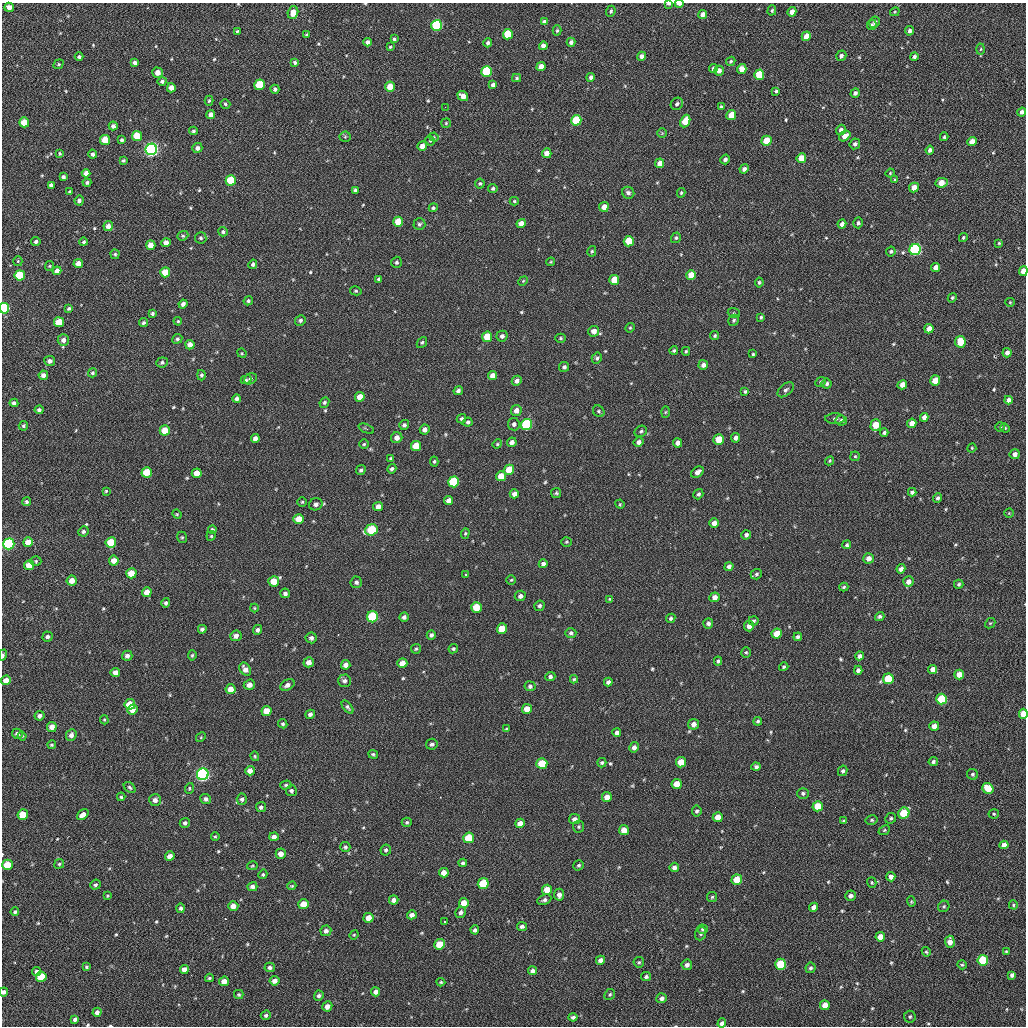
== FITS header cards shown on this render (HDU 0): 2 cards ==
NAXIS1  =                 1024 / length of data axis 1
NAXIS2  =                 1024 / length of data axis 2

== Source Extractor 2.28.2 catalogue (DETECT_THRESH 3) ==
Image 1024 x 1024 px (HDU 0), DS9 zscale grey, 1 PNG px = 1 image px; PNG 1028 x 1028 px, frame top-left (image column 1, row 1024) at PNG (2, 3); each listed source drawn as its Kron ellipse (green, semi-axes under 4 px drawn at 4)
Background 49.5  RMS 11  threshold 31.6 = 3 sigma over >= 5 px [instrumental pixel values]
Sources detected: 582; of the 582, the 500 brightest by FLUX_AUTO listed and drawn (82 fainter detections omitted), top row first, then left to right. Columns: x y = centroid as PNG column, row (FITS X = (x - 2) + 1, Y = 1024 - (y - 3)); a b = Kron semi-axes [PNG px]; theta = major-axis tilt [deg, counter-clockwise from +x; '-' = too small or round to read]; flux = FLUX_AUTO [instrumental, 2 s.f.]
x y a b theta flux
669 4 4 3 - 1700
679 4 4 2 - 3800
9 7 5 4 - 4200
772 10 5 4 - 920
611 11 5 4 - 1300
792 12 5 4 - 4200
895 12 5 4 - 760
293 13 6 5 - 6800
703 14 5 4 - 4400
544 22 4 4 - 1700
875 22 6 5 - 1700
437 25 5 5 - 82000
872 25 5 4 - 1000
557 30 5 4 - 1000
237 31 4 3 - 1000
909 31 4 4 - 2100
508 34 5 5 - 25000
306 35 3 3 - 830
806 36 5 4 - 7100
394 39 4 4 - 1200
367 42 4 4 - 2800
571 42 4 4 - 2100
488 43 4 4 - 1900
543 46 4 4 - 4100
390 47 4 4 - 800
981 49 5 3 - 880
641 56 4 4 - 2800
841 56 5 5 - 2500
79 57 4 4 - 1300
914 57 4 3 - 1700
731 61 5 4 - 1200
295 62 4 3 - 1500
135 63 4 4 - 2400
59 64 5 4 - 890
541 67 5 4 - 6100
713 69 4 4 - 2500
742 69 5 4 - 8500
719 71 5 5 - 3600
487 72 5 5 - 51000
157 73 5 5 - 5000
759 75 5 5 - 20000
591 77 4 4 - 2600
517 78 4 3 - 1000
162 81 4 4 - 1400
260 85 5 5 - 29000
493 85 4 4 - 2600
390 87 5 5 - 11000
171 88 4 4 - 4500
275 89 4 4 - 1600
776 91 4 3 - 1200
855 93 5 4 - 2200
463 96 5 4 - 5200
209 101 5 4 - 1000
225 104 5 4 - 1100
677 104 6 5 - 2100
445 107 2 2 - 2700
721 107 4 3 - 1000
1022 112 5 4 - 2700
211 115 4 4 - 3700
731 115 5 4 - 12000
576 120 5 5 - 32000
685 121 6 4 65 12000
24 122 5 5 - 9100
446 123 5 5 - 850
113 126 4 4 - 2300
841 130 5 4 - 2300
193 131 4 3 - 1100
662 133 5 5 - 820
137 136 5 5 - 18000
845 136 6 4 39 6000
345 137 5 5 - 1000
434 137 5 4 - 800
944 137 4 3 - 930
105 140 5 5 - 14000
122 140 4 4 - 1300
430 141 5 4 - 840
766 141 5 5 - 19000
972 141 5 4 - 6200
855 144 5 5 - 2000
422 146 5 4 - 4800
197 148 5 5 - 2800
151 149 6 5 - 260000
930 150 4 4 - 2400
60 153 4 3 - 770
547 153 5 4 - 5300
93 154 4 4 - 1800
801 158 5 4 - 11000
725 159 5 4 - 2400
123 160 3 3 - 950
660 163 5 4 - 4700
744 169 5 4 - 2500
86 173 4 4 - 3700
890 173 4 4 - 780
63 177 4 3 - 1500
231 180 5 5 - 28000
895 180 3 3 - 950
87 183 4 4 - 1600
941 183 6 4 7 8100
480 184 5 5 - 1300
51 185 4 4 - 2500
914 187 5 4 - 6600
493 188 5 4 - 1400
355 190 3 3 - 1300
70 191 3 3 - 830
628 193 6 5 - 2400
681 193 5 3 - 980
79 200 5 4 - 2300
514 201 4 4 - 900
604 207 5 5 - 5700
433 208 4 4 - 1100
398 222 5 5 - 13000
858 223 5 5 - 1500
419 224 6 6 - 1700
521 224 5 4 - 6700
842 224 4 4 - 2800
108 226 5 4 - 4400
223 232 4 4 - 1300
183 236 6 4 20 1100
201 238 6 5 - 1400
676 238 5 4 - 1200
963 238 4 3 - 1000
629 241 5 5 - 18000
36 242 5 4 - 1600
84 242 4 4 - 1200
166 243 4 4 - 5000
999 243 3 3 - 760
151 245 5 4 - 7000
915 250 6 5 - 130000
592 251 5 4 - 1100
891 251 5 4 - 1400
115 254 5 4 - 1100
18 261 5 4 - 820
397 262 5 5 - 1300
551 262 4 3 - 760
78 263 5 4 - 5200
253 264 4 4 - 1600
49 266 5 4 - 840
936 267 4 4 - 4300
57 271 4 4 - 3600
1023 271 5 4 - 8400
165 272 5 5 - 15000
20 275 5 5 - 39000
691 275 5 5 - 11000
379 279 4 4 - 1500
614 280 5 5 - 15000
523 281 5 4 - 770
759 282 5 4 - 1200
356 291 6 4 -13 1100
952 298 5 4 - 1100
248 301 5 4 - 1300
1010 302 5 4 - 770
183 304 4 4 - 2800
4 308 5 4 - 82000
69 308 4 4 - 1200
152 313 4 4 - 1300
734 313 6 5 - 1100
761 317 4 3 - 1100
300 320 5 5 - 1600
734 320 6 5 - 1300
178 321 4 3 - 820
59 322 5 5 - 16000
144 323 4 4 - 1300
630 328 5 4 - 820
929 329 5 4 - 6300
594 331 5 5 - 4800
502 336 5 5 - 2400
715 336 4 4 - 1100
487 337 5 5 - 14000
561 338 5 4 - 1000
177 339 5 4 - 1500
63 340 6 5 - 3800
960 342 6 5 - 15000
422 343 6 4 50 1100
190 345 5 4 - 4300
674 350 4 4 - 1200
686 351 4 4 - 980
242 353 5 4 - 810
1007 353 5 4 - 3300
753 354 4 4 - 1000
597 358 6 5 - 1500
50 361 5 5 - 2600
162 362 6 5 - 1400
703 365 5 4 - 3200
564 367 5 5 - 1700
92 373 4 4 - 1400
43 375 5 4 - 2900
201 375 5 4 - 1400
493 376 5 4 - 5600
250 379 7 5 29 1900
246 380 5 4 - 1000
517 381 5 5 - 2600
935 381 5 4 - 9600
821 382 6 4 42 1000
827 384 5 5 - 1800
902 385 5 4 - 4300
786 390 9 5 39 2000
458 391 5 4 - 1800
745 391 4 3 - 1100
360 397 5 5 - 8500
237 399 4 4 - 2000
1008 400 4 4 - 2700
324 402 5 4 - 1200
14 403 4 4 - 2000
39 410 4 4 - 1600
516 411 5 5 - 4400
599 411 6 5 - 1300
665 412 6 4 88 830
924 417 4 4 - 3300
461 419 5 4 - 1400
835 419 10 5 -1 1800
841 420 6 5 - 1800
468 422 5 4 - 1600
912 423 5 4 - 4900
514 424 6 6 - 1900
527 424 6 5 - 75000
404 425 5 5 - 1700
876 425 6 5 - 12000
23 426 5 4 - 1100
1000 427 5 4 - 880
1005 428 5 4 - 830
366 429 8 3 -23 1000
165 430 5 5 - 12000
425 430 5 4 - 2900
641 431 6 5 - 1300
884 432 4 3 - 1700
255 438 4 4 - 2600
397 438 5 5 - 4600
736 438 5 4 - 2900
719 439 5 5 - 13000
512 442 5 4 - 3300
639 442 5 4 - 2300
678 443 4 4 - 2900
364 444 5 4 - 960
497 444 5 4 - 850
416 446 5 5 - 15000
972 448 5 4 - 760
1015 454 5 5 - 2900
855 456 5 4 - 950
391 458 3 3 - 870
434 461 5 4 - 1100
830 461 5 4 - 950
392 469 5 4 - 1600
361 470 5 4 - 1500
509 470 5 5 - 16000
147 472 5 5 - 15000
697 472 7 5 38 3400
197 473 5 5 - 8000
501 476 5 5 - 10000
454 482 5 5 - 43000
106 491 4 4 - 780
912 492 4 4 - 1900
556 493 5 5 - 980
514 494 4 4 - 3600
698 494 5 4 - 1600
938 498 5 4 - 1600
449 501 5 4 - 4300
27 502 4 4 - 1300
302 502 4 4 - 980
316 504 7 6 - 2400
620 504 5 4 - 770
378 506 5 4 - 4700
1009 513 5 4 - 800
177 514 5 4 - 800
299 519 5 5 - 9300
714 523 5 4 - 4200
212 530 4 4 - 1500
371 530 6 5 - 39000
83 531 5 5 - 1700
465 533 5 4 - 890
746 535 5 4 - 1800
211 536 5 4 - 820
182 537 6 4 -69 980
28 542 5 5 - 7700
111 542 5 5 - 22000
566 542 5 4 - 880
9 544 5 5 - 130000
847 545 4 4 - 1300
868 558 5 5 - 4300
36 561 5 4 - 970
114 561 5 5 - 6300
543 564 4 4 - 2200
29 565 5 5 - 10000
729 566 5 4 - 2000
901 569 4 4 - 3000
131 573 5 5 - 13000
756 574 6 5 - 1500
466 575 3 3 - 770
511 580 5 4 - 830
72 581 5 5 - 6500
274 581 5 5 - 11000
356 582 6 5 - 1800
908 582 5 5 - 4600
959 584 5 4 - 1400
844 587 4 3 - 1000
147 592 5 5 - 6700
285 593 5 5 - 2200
520 596 5 5 - 2300
715 597 5 5 - 4100
610 599 4 3 - 870
166 603 5 4 - 1500
540 606 5 5 - 1600
476 607 5 5 - 18000
254 608 4 4 - 760
880 616 5 4 - 1300
372 617 5 5 - 56000
404 617 4 4 - 1900
671 618 5 4 - 1200
753 621 5 4 - 1300
708 623 5 5 - 2300
990 623 6 4 41 840
749 626 5 5 - 4200
502 628 5 5 - 12000
202 629 4 4 - 1800
257 630 5 4 - 2000
571 633 5 5 - 1300
777 634 5 5 - 11000
431 635 5 4 - 1700
236 636 6 5 - 3000
47 637 5 5 - 2000
798 637 4 4 - 1600
311 638 5 5 - 2100
416 649 5 5 - 980
453 649 5 4 - 1100
746 652 5 5 - 980
3 655 5 3 - 2000
192 655 5 4 - 1100
127 656 5 5 - 2800
860 656 4 4 - 2500
718 661 4 3 - 1300
309 662 5 5 - 4300
402 663 5 5 - 6800
346 665 5 4 - 3800
784 667 5 4 - 1100
245 669 7 5 -54 4500
933 669 4 4 - 4500
858 670 4 4 - 2200
115 673 5 4 - 5000
959 675 5 5 - 7100
550 677 5 4 - 1600
574 679 4 4 - 990
888 679 5 5 - 29000
6 680 5 4 - 5800
344 681 6 6 - 2200
608 682 4 4 - 2200
249 685 6 5 - 4200
287 685 7 5 31 2700
530 686 5 5 - 1600
230 689 5 5 - 6500
941 699 5 5 - 35000
130 704 5 5 - 17000
347 707 7 4 -51 1600
527 709 5 5 - 7500
133 710 5 5 - 6900
266 711 5 5 - 9600
310 714 5 4 - 2000
1023 714 5 4 - 14000
40 716 5 5 - 2700
104 720 4 4 - 860
758 721 4 3 - 1100
283 724 5 4 - 1100
693 724 5 5 - 3700
934 726 5 4 - 4900
52 727 5 5 - 5100
506 729 4 3 - 890
617 733 4 4 - 2500
17 734 5 5 - 3300
71 735 6 5 - 2700
22 736 4 4 - 760
201 737 5 4 - 780
432 744 6 5 - 1700
52 745 4 4 - 880
634 747 5 4 - 2700
373 754 5 4 - 1100
255 756 5 3 - 800
681 762 5 5 - 13000
933 762 4 4 - 1700
542 763 5 5 - 20000
602 763 5 4 - 1200
756 767 4 4 - 1600
250 771 5 4 - 4900
843 771 5 4 - 1500
203 774 6 5 - 260000
973 774 5 5 - 1400
677 784 5 5 - 9600
286 785 5 4 - 1200
130 787 6 4 -41 1300
189 788 5 4 - 950
988 788 6 5 - 15000
291 791 5 5 - 1800
803 793 5 5 - 1500
121 797 4 4 - 980
607 797 5 5 - 5800
206 799 5 5 - 2000
242 799 5 5 - 2000
155 800 6 6 - 3400
818 806 5 5 - 14000
261 807 5 5 - 1900
697 811 5 5 - 1400
904 813 6 5 - 31000
994 814 5 4 - 950
23 815 5 5 - 14000
83 815 6 4 39 4300
718 817 5 5 - 7900
891 818 5 5 - 1300
574 819 5 5 - 2900
872 820 6 5 - 1100
843 821 4 3 - 900
407 822 5 4 - 1100
185 823 5 5 - 1700
520 823 5 4 - 6700
579 827 6 5 - 1200
624 830 5 5 - 8200
884 830 6 4 23 880
215 837 4 3 - 860
274 837 5 4 - 3500
469 838 5 5 - 26000
1004 845 4 4 - 4200
345 847 5 5 - 1300
386 850 5 5 - 1500
281 854 5 5 - 5300
170 856 5 4 - 4500
463 863 4 4 - 1400
59 864 5 4 - 1100
7 865 5 5 - 18000
579 865 5 5 - 1200
252 866 5 4 - 780
674 867 5 4 - 3200
444 873 5 5 - 6000
263 874 5 4 - 930
891 877 4 4 - 3400
737 880 5 5 - 19000
872 882 5 4 - 1000
483 884 5 5 - 30000
95 885 5 4 - 1300
292 886 5 3 - 850
252 887 5 4 - 2300
547 890 5 5 - 9500
559 895 6 5 - 3600
108 896 4 3 - 800
850 896 5 5 - 3100
712 897 5 5 - 1100
394 900 5 4 - 2900
544 900 7 5 25 1800
911 902 5 4 - 830
464 903 5 5 - 8800
304 904 5 5 - 12000
1013 905 5 4 - 950
233 906 5 4 - 4700
944 906 6 5 - 1100
814 907 5 4 - 3100
181 908 5 4 - 1800
15 912 4 4 - 1300
461 912 6 5 - 2200
412 915 5 4 - 3100
368 918 5 5 - 8100
444 922 3 3 - 7300
522 926 5 4 - 2100
702 929 5 4 - 1000
475 930 4 4 - 1900
326 931 5 5 - 2900
701 934 7 5 70 1500
354 935 5 4 - 790
880 937 5 5 - 8400
950 942 6 5 - 5200
440 944 5 5 - 15000
926 952 5 4 - 930
1006 952 4 3 - 810
600 960 4 4 - 3200
983 960 5 5 - 35000
639 962 5 5 - 1100
781 964 5 5 - 36000
687 965 5 5 - 2600
962 965 5 4 - 910
86 967 4 4 - 1000
270 967 5 5 - 2100
810 968 5 5 - 1500
184 969 4 4 - 4300
37 971 4 4 - 2000
533 971 4 4 - 2100
1012 975 4 4 - 1900
41 977 5 5 - 25000
646 977 5 4 - 1600
209 978 4 3 - 1000
224 981 5 4 - 6100
274 981 5 4 - 3600
441 982 4 4 - 910
4 992 4 3 - 1900
376 992 4 4 - 3000
239 994 5 4 - 1100
610 994 6 5 - 1100
319 996 5 4 - 1800
662 998 5 5 - 2400
825 1005 5 5 - 9400
327 1006 5 5 - 4000
97 1012 4 4 - 2600
266 1015 5 4 - 1600
573 1017 4 4 - 2000
910 1017 6 5 - 1200
75 1019 4 4 - 1700
722 1023 5 4 - 2600
At the frame edge (FLAGS 8, measured only in part): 8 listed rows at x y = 669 4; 679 4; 1023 271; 4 308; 3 655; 1023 714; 4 992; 722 1023
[82 fainter detections neither listed nor drawn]